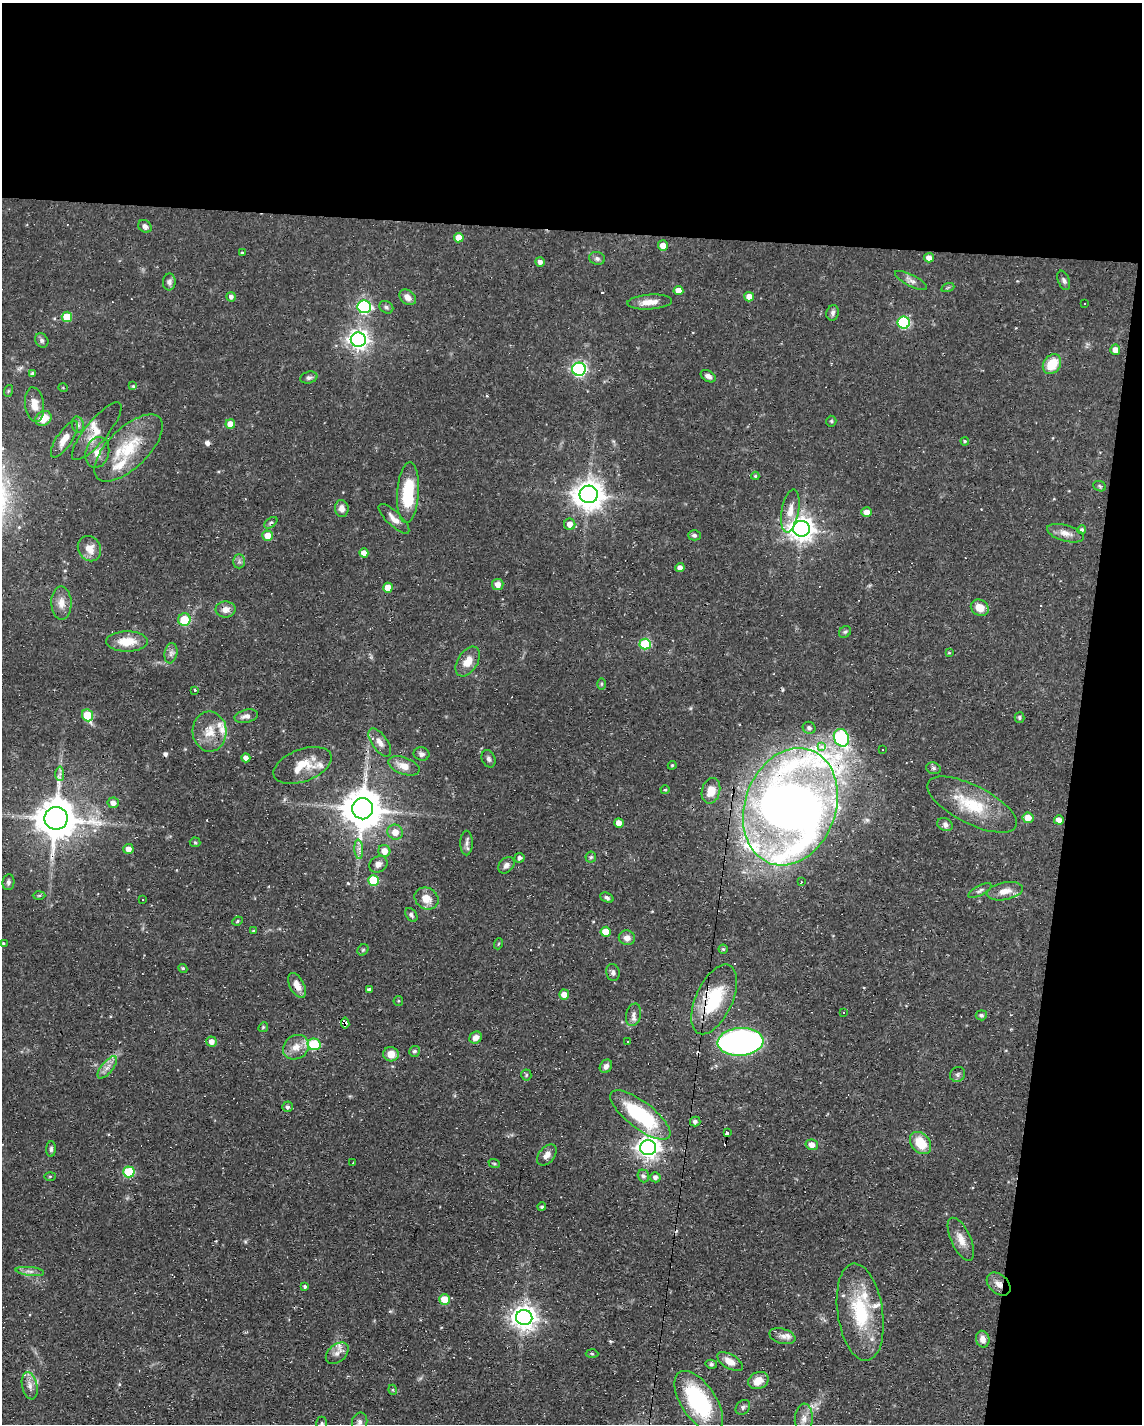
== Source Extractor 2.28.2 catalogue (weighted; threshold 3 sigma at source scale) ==
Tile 4 of 4 x 3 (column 4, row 1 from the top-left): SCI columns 3422-4561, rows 3059-4480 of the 4561 x 4584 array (HDU 1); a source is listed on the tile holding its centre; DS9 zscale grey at full resolution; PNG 1144 x 1426 px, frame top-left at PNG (2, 3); each listed source drawn as its Kron ellipse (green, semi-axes under 4 px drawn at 4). Shown black and unused: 22% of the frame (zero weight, under 3 of 4 exposures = <1% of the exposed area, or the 3 px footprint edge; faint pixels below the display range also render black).
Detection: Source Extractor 2.28.2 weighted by HDU 2 'WHT'; one run over the whole footprint, this tile lists its part. Background 0.0541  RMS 0.0032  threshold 0.0144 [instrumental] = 3 sigma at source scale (4.5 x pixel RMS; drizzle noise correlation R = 1.50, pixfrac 1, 0.05/0.05 arcsec/px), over >= 5 px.
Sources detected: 217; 15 cosmic-ray / hot-pixel residue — neither listed nor drawn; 9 inside a brighter listed object's ellipse — not listed separately; the other 193 listed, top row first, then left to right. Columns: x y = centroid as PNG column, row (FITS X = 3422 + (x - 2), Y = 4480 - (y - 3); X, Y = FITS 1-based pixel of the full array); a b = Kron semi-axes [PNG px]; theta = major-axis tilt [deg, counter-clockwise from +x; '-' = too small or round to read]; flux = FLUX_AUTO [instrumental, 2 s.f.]
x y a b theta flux
145 226 7 6 - 1.2
459 238 5 4 - 3.7
663 246 5 5 - 2.9
242 253 3 3 - 0.35
597 258 8 6 -13 0.94
929 258 5 4 - 2.2
540 262 5 4 - 1.3
911 280 18 5 -27 1.6
1064 280 10 5 -69 0.91
169 282 8 6 86 1.2
948 287 7 4 19 0.45
678 291 5 4 - 3.8
231 297 5 4 - 1
408 297 9 6 -41 2.2
749 297 5 4 - 3.4
650 302 22 7 4 3.5
1084 304 2 2 - 0.28
364 307 6 6 - 54
386 307 7 5 -33 0.72
833 313 8 6 76 0.99
67 317 5 5 - 9.4
904 322 6 6 - 33
42 340 7 6 - 0.83
358 340 7 7 - 170
1115 350 5 5 - 2.3
1052 364 11 8 55 7.6
579 369 7 6 - 68
32 374 4 4 - 0.83
708 376 8 5 -31 1.4
309 378 9 6 15 0.91
133 386 4 4 - 0.51
63 388 5 3 - 0.27
8 391 6 3 71 0.39
35 405 17 9 -82 3.5
43 418 8 7 - 5.2
831 421 5 5 - 0.44
230 424 5 4 - 3.2
78 425 8 6 -75 0.93
97 431 36 11 50 5.1
64 439 21 7 56 3.8
965 441 4 3 - 0.36
129 448 43 20 44 15
97 452 15 11 75 3.3
755 476 4 4 - 0.43
1100 486 6 5 - 0.5
408 493 30 11 86 17
589 494 9 8 - 460
342 509 8 7 - 2
790 511 22 8 80 3.6
867 512 5 5 - 2.4
394 519 20 7 -44 2.4
271 523 7 4 35 0.53
570 524 5 5 - 2.5
801 529 8 8 - 310
1082 530 4 4 - 0.69
1065 533 19 8 -15 2.9
694 535 6 5 - 0.74
268 536 5 5 - 3.7
89 549 13 11 -59 3.4
364 553 4 4 - 2.7
239 561 7 5 -89 0.9
680 568 4 4 - 1.8
498 584 5 5 - 2.4
388 588 5 4 - 4.3
61 603 17 10 -88 3.2
980 608 9 7 -30 3.9
225 609 10 8 0 2.5
184 620 6 6 - 9.1
845 632 6 5 - 0.61
127 642 21 10 0 6.2
645 644 5 5 - 18
171 653 10 6 80 1.2
949 653 3 3 - 0.34
468 662 16 10 58 4.2
601 684 6 4 90 0.37
195 691 3 3 - 3.8
87 715 6 5 - 12
246 716 12 6 12 1.5
1020 718 5 5 - 0.6
809 728 6 6 - 0.82
210 732 20 17 -88 6.1
841 738 9 7 -63 33
380 742 16 8 -55 2.2
822 746 4 3 - 4.4
882 749 3 2 - 0.4
421 754 8 6 -9 1
246 758 4 4 - 1.6
489 759 9 6 -66 0.9
303 765 30 16 20 7.8
672 765 4 3 - 0.32
404 766 16 8 -19 3.7
933 768 7 5 -15 0.63
60 774 7 4 -87 0.96
665 790 4 4 - 0.35
711 791 13 9 76 4
113 803 5 5 - 1.6
972 805 49 19 -27 15
790 807 60 45 70 440
363 809 10 10 - 1000
56 818 11 11 - 1100
1028 818 5 5 - 3.7
1059 820 5 4 - 2.3
619 823 5 4 - 2.6
945 825 8 6 -24 1.3
395 832 8 7 - 3.2
195 842 5 5 - 0.43
467 843 12 6 90 1.3
128 849 5 5 - 2.2
359 849 10 4 -86 1.1
384 851 6 6 - 3.3
591 857 5 5 - 0.51
519 858 5 4 - 0.9
378 864 10 7 31 1.8
506 865 9 7 44 1.2
373 880 5 5 - 13
8 882 8 6 80 0.91
801 882 4 2 - 0.29
980 891 13 5 29 0.88
1005 891 18 8 11 3.5
39 895 6 4 2 0.46
426 898 12 10 -32 4
607 898 7 4 -22 0.8
143 900 3 2 - 0.31
411 915 7 5 -52 0.75
237 921 5 4 - 0.42
253 931 4 3 - 0.28
606 932 5 5 - 5.3
627 938 8 7 - 1.9
3 943 4 4 - 0.64
498 944 5 3 - 0.33
723 949 4 4 - 0.44
363 950 6 5 - 0.49
183 968 5 4 - 0.46
613 972 8 6 -79 0.95
297 985 13 7 -62 2.9
369 989 4 3 - 0.72
564 995 5 5 - 3
714 999 37 18 66 19
398 1001 5 4 - 0.36
844 1013 3 3 - 0.82
634 1015 11 7 75 1.5
981 1015 5 5 - 0.77
345 1023 5 4 - 2.4
263 1027 5 4 - 0.41
476 1038 6 5 - 2.3
212 1042 5 5 - 2
627 1042 3 2 - 0.42
740 1042 23 14 4 130
314 1044 7 5 -11 19
296 1047 13 11 35 3.6
414 1051 5 5 - 0.72
391 1054 8 7 - 3.5
606 1066 7 5 55 1.3
107 1067 13 5 50 1.9
958 1074 8 7 - 0.83
526 1075 5 5 - 0.44
287 1107 5 5 - 0.74
640 1115 36 13 -37 28
695 1121 5 5 - 0.97
727 1133 3 3 - 32
921 1143 12 9 -49 7.7
812 1145 6 5 - 2.2
648 1148 8 7 - 200
51 1149 8 5 89 0.7
547 1155 12 7 50 2.1
353 1163 4 3 - 0.68
494 1163 6 3 -19 0.4
129 1172 5 5 - 18
50 1176 5 4 - 0.32
643 1176 6 5 - 0.88
655 1177 5 5 - 1.1
542 1207 4 4 - 0.47
961 1239 23 9 -65 3.6
30 1271 14 4 -6 1.4
999 1284 14 9 -41 2.6
305 1287 3 3 - 0.58
445 1299 5 5 - 6.8
860 1312 49 22 -81 21
524 1318 8 7 - 270
782 1336 13 7 -16 1.7
983 1339 8 6 -78 2.1
337 1353 13 8 41 2.3
592 1354 6 4 -2 0.42
730 1362 14 7 -30 3
711 1364 6 4 -13 0.55
758 1381 10 8 23 4.1
30 1386 14 7 -78 2.3
393 1390 5 3 - 0.31
699 1402 35 17 -56 32
743 1407 8 6 46 0.79
804 1419 15 9 86 2.8
360 1422 9 7 77 1.3
322 1423 7 5 90 0.52
Overlapping masked pixels (flux is a lower limit): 8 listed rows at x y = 225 609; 972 805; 790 807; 56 818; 714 999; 345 1023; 727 1133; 999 1284
Isophote crosses this tile's border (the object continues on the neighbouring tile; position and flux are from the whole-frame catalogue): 1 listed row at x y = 322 1423